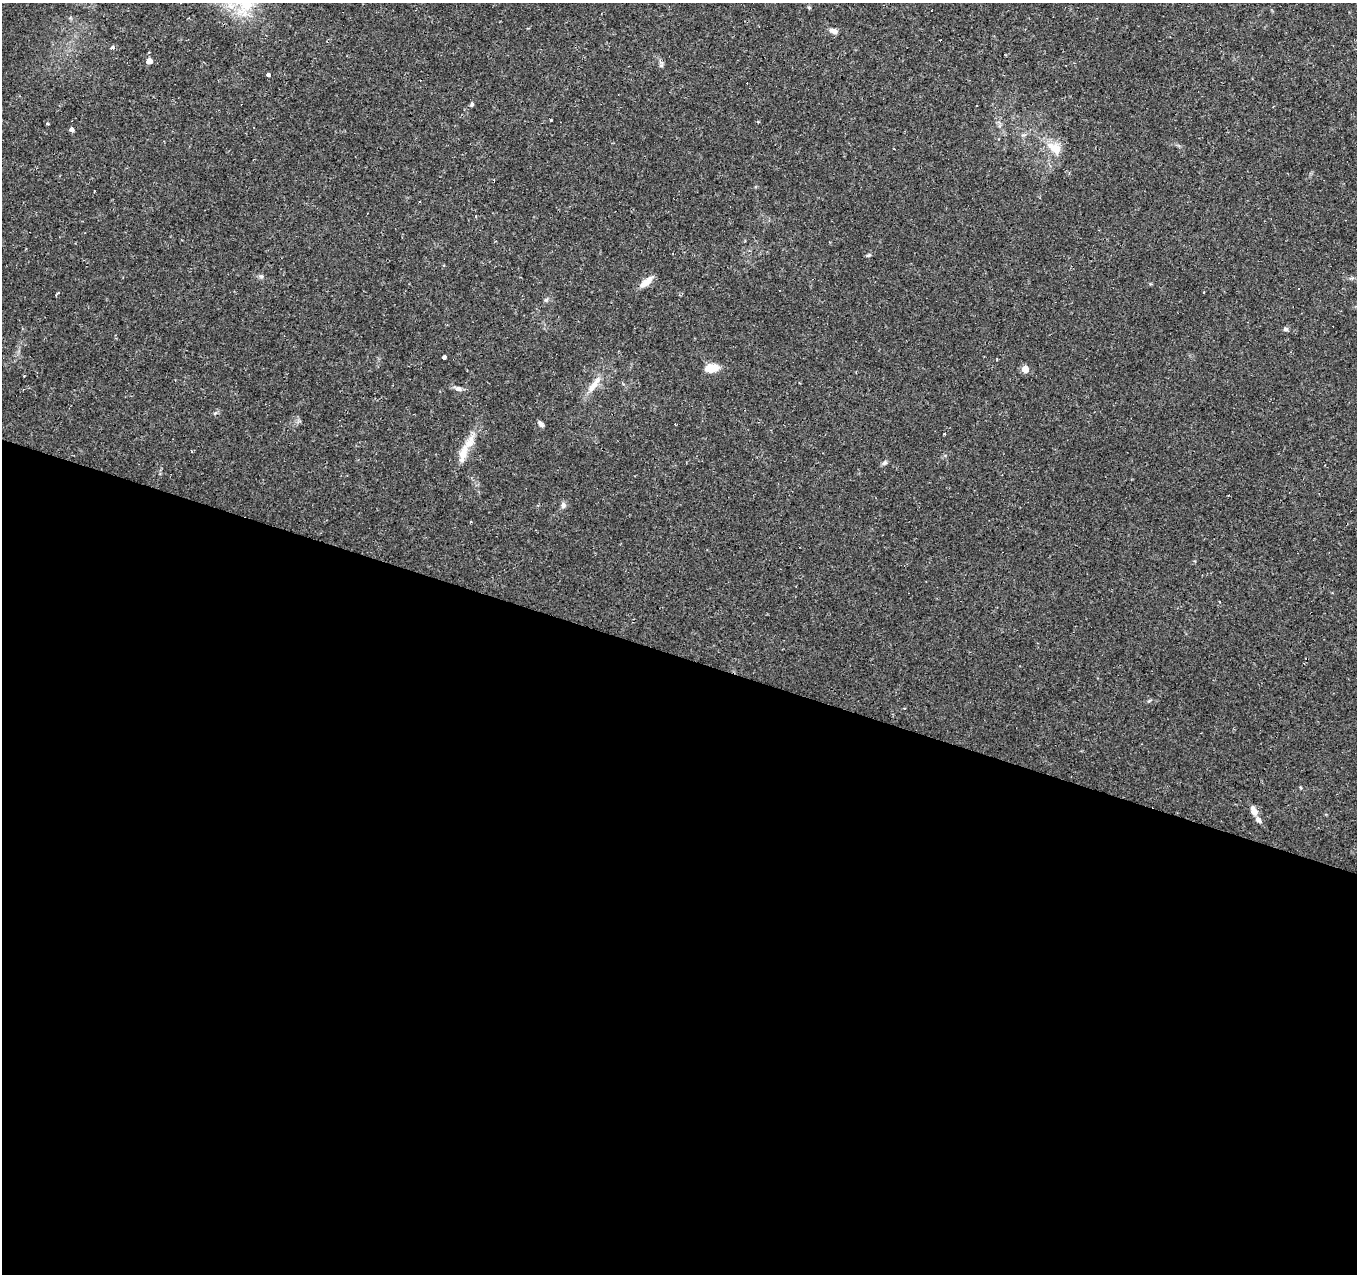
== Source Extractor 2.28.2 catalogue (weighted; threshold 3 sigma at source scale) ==
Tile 14 of 4 x 4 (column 2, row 4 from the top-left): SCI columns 1355-2709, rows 211-1482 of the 5423 x 5573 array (HDU 1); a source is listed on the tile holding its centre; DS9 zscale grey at full resolution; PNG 1359 x 1276 px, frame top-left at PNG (2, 3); no overlay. Shown black and unused: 49% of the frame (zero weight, under 2 of 3 exposures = <1% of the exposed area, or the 3 px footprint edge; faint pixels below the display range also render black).
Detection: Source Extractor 2.28.2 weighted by HDU 2 'WHT'; one run over the whole footprint, this tile lists its part. Background 0.0479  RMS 0.0037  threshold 0.0166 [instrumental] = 3 sigma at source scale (4.5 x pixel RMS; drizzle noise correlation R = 1.50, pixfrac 1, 0.0396/0.0396 arcsec/px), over >= 5 px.
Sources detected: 38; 8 cosmic-ray / hot-pixel residue — not listed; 2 inside a brighter listed object's ellipse — not listed separately; the other 28 listed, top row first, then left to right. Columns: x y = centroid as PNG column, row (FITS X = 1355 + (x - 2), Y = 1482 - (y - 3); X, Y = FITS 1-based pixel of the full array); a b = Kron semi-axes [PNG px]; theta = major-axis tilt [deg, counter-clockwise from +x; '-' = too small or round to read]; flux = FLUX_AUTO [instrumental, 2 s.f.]
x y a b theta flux
809 7 6 3 -20 0.41
834 31 11 6 -19 1.6
112 47 5 4 - 1.2
149 61 4 4 - 3
661 65 6 6 - 0.71
269 74 4 3 - 2.2
472 104 6 5 - 0.61
976 106 3 3 - 0.7
551 120 3 2 - 0.26
47 123 4 3 - 0.49
71 130 4 4 - 2.5
1055 149 20 14 -42 6.3
868 255 6 4 21 0.55
646 282 16 7 41 3.8
1203 292 3 2 - 0.26
546 300 7 4 19 0.59
1285 329 6 5 - 0.85
444 357 3 3 - 19
711 368 15 10 11 4.7
1025 369 5 5 - 5.3
594 385 26 8 54 4.5
458 389 8 6 -25 1.2
541 424 7 5 -49 1.3
675 424 3 2 - 0.68
469 443 26 11 63 6.1
885 463 8 5 33 0.79
563 505 9 6 -83 1.1
1254 811 9 6 -67 3.3